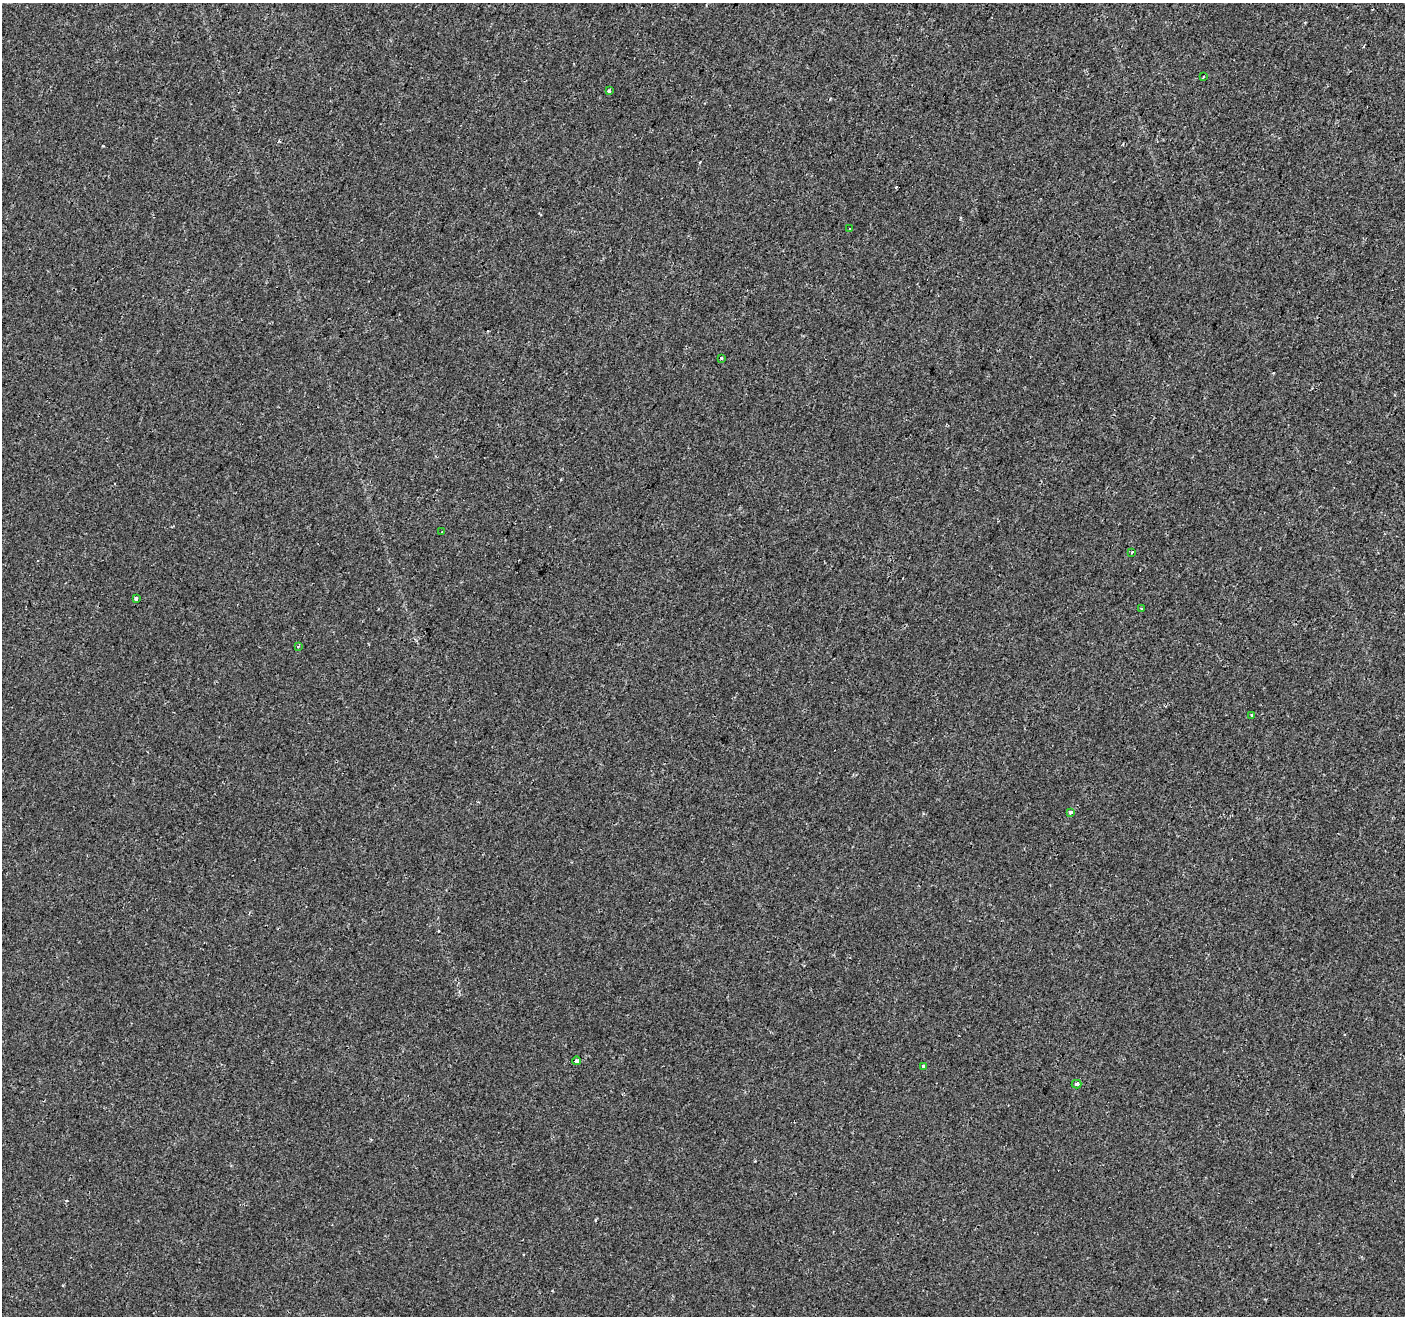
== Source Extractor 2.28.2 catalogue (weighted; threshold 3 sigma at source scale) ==
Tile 10 of 4 x 4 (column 2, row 3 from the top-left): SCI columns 1458-2860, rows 1574-2887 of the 5715 x 5844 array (HDU 1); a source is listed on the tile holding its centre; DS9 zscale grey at full resolution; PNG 1407 x 1318 px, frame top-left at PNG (2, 3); each listed source drawn as its Kron ellipse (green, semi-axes under 4 px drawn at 4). Shown black and unused: <1% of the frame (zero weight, under 2 of 3 exposures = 3% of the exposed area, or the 3 px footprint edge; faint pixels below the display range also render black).
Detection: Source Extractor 2.28.2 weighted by HDU 2 'WHT'; one run over the whole footprint, this tile lists its part. Background 8.02e-04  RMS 0.003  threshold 0.0136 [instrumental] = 3 sigma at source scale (4.5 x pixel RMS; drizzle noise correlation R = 1.50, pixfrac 1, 0.0396/0.0396 arcsec/px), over >= 5 px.
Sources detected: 16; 2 cosmic-ray / hot-pixel residue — neither listed nor drawn; the other 14 listed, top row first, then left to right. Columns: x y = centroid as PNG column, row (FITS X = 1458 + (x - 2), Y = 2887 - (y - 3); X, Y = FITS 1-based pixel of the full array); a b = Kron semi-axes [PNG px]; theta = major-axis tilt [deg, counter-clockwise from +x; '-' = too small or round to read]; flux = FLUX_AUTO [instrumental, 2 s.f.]
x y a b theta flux
1203 77 3 2 - 0.23
609 91 3 3 - 1.2
850 228 3 2 - 0.2
721 358 3 3 - 0.48
442 532 3 3 - 1.4
1132 553 3 3 - 0.31
136 599 3 3 - 1.1
1141 608 3 2 - 0.32
298 646 3 3 - 0.41
1252 715 3 2 - 0.37
1071 812 3 3 - 1.7
577 1061 4 3 - 1.6
923 1066 3 3 - 1.4
1076 1084 5 3 - 0.72